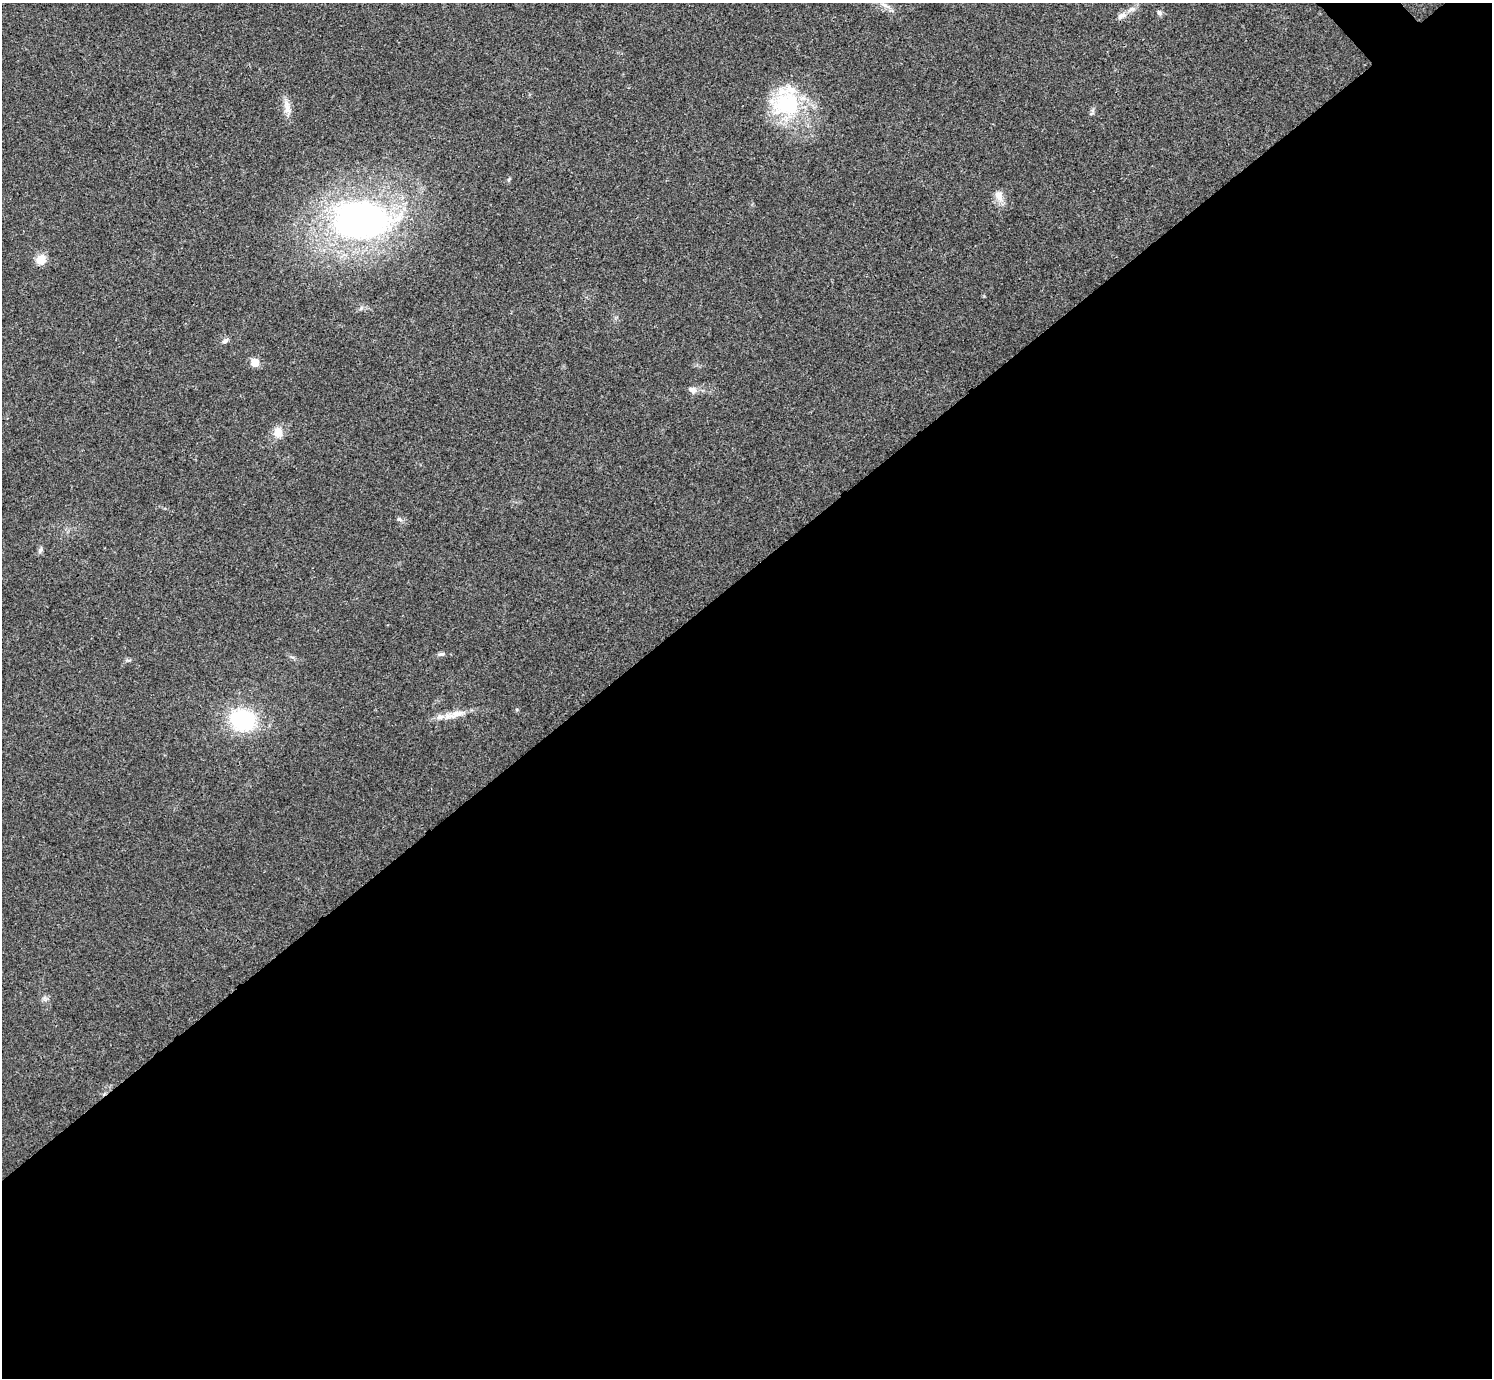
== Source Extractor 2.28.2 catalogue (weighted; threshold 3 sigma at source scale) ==
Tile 15 of 4 x 4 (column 3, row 4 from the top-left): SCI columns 2984-4473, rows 161-1536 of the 5969 x 5967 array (HDU 1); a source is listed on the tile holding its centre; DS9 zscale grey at full resolution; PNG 1494 x 1380 px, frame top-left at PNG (2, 3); no overlay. Shown black and unused: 59% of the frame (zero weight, under 3 of 4 exposures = <1% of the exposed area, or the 3 px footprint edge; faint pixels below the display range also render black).
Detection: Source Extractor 2.28.2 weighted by HDU 2 'WHT'; one run over the whole footprint, this tile lists its part. Background 0.021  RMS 0.0043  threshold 0.0195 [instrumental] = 3 sigma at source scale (4.5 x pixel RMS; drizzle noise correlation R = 1.50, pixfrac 1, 0.05/0.05 arcsec/px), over >= 5 px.
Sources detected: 18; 1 inside a brighter listed object's ellipse — not listed separately; the other 17 listed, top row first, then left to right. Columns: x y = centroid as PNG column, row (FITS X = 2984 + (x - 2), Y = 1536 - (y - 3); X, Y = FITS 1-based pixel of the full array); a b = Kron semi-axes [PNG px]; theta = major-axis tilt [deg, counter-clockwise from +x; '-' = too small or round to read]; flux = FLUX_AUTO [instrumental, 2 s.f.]
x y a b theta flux
885 5 15 5 -26 2.2
1159 13 7 6 - 1.2
1121 16 14 7 29 2.4
786 104 42 34 63 35
287 107 20 9 -80 4.1
999 196 16 9 -62 3.7
360 220 59 36 -2 160
41 260 13 11 45 4.6
225 341 9 6 32 1.2
255 363 6 6 - 7.8
692 390 12 7 -19 2.1
278 432 13 11 88 4.7
399 519 8 6 -27 0.99
40 550 9 5 68 1.1
442 654 13 3 4 0.92
457 713 22 8 13 5.3
243 720 23 19 -15 38